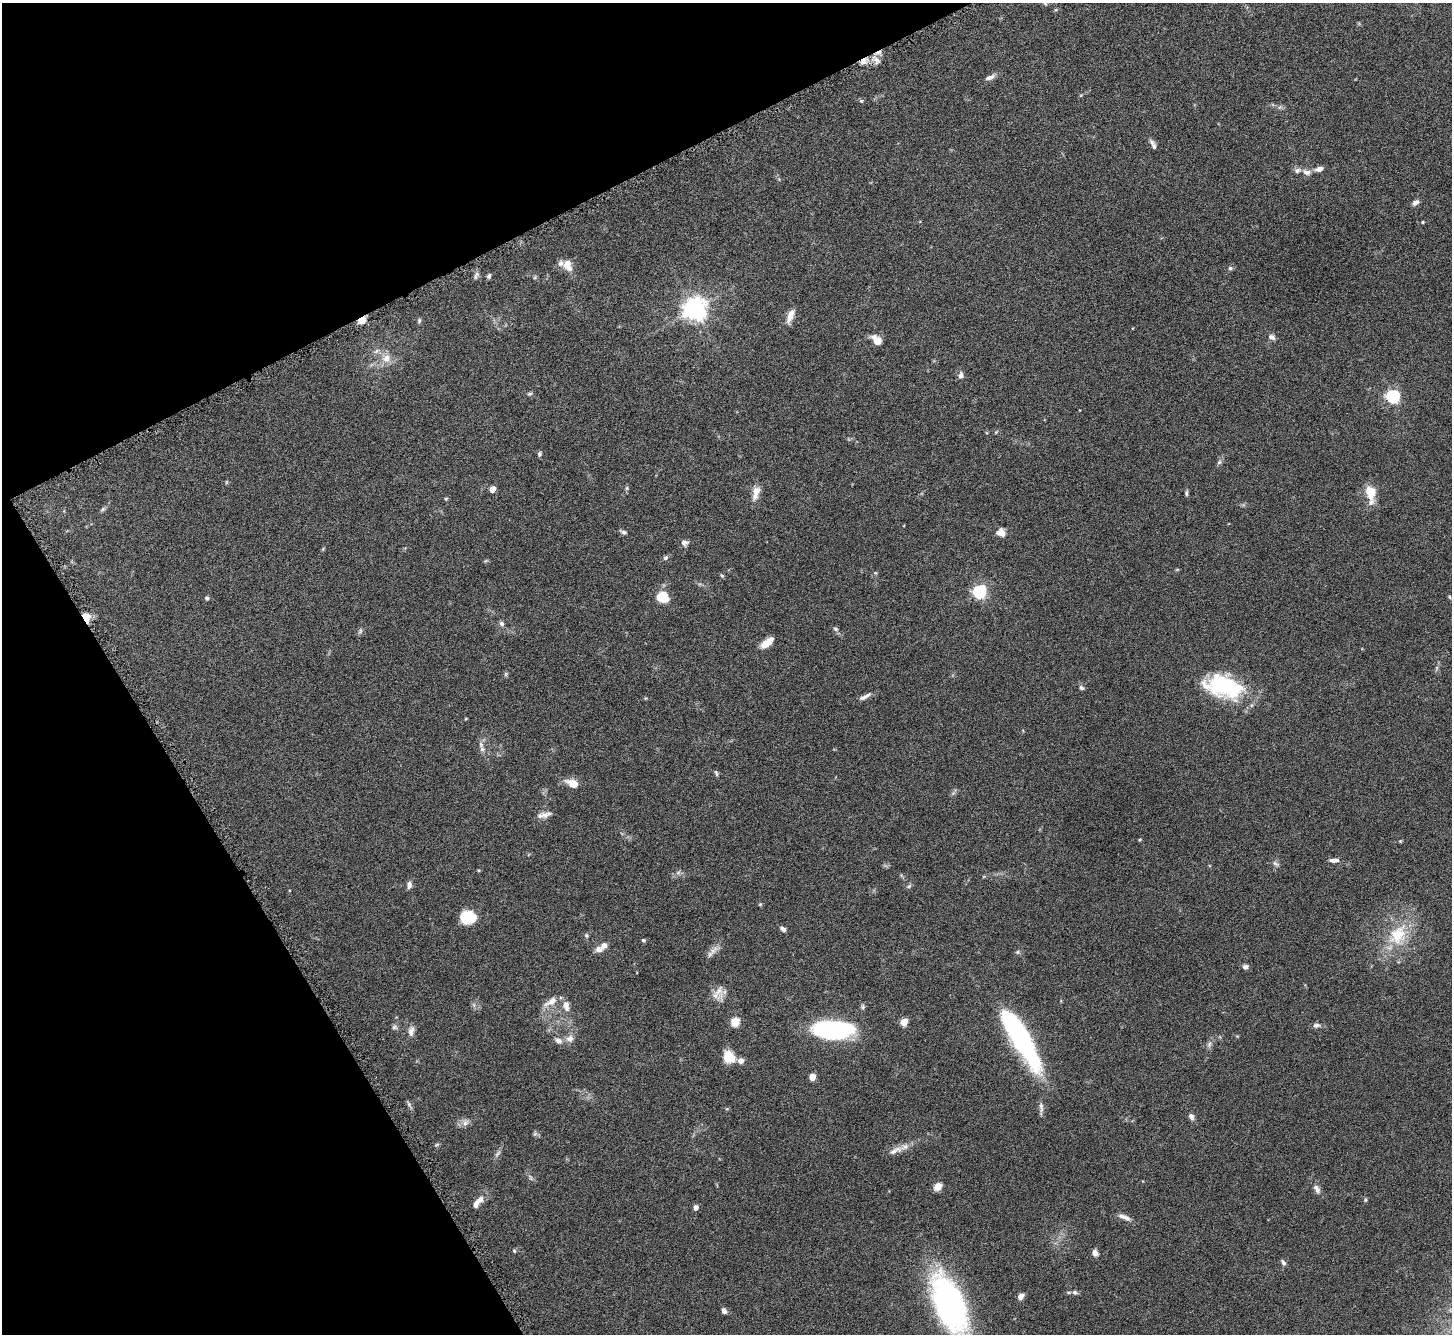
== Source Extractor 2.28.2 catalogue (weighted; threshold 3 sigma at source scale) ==
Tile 5 of 4 x 4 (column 1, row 2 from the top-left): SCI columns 5-1454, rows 2834-4165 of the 5811 x 5803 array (HDU 1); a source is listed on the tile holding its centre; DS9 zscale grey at full resolution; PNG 1454 x 1336 px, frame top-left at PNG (2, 3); no overlay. Shown black and unused: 24% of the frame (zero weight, under 4 of 8 exposures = <1% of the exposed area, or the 3 px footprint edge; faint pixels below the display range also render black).
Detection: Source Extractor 2.28.2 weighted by HDU 2 'WHT'; one run over the whole footprint, this tile lists its part. Background 0.0874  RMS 0.005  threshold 0.0206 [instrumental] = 3 sigma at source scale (4.09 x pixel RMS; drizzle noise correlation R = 1.36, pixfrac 0.8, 0.05/0.05 arcsec/px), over >= 5 px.
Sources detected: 115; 2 inside a brighter object's white glare — not listed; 7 inside a brighter listed object's ellipse — not listed separately; the other 106 listed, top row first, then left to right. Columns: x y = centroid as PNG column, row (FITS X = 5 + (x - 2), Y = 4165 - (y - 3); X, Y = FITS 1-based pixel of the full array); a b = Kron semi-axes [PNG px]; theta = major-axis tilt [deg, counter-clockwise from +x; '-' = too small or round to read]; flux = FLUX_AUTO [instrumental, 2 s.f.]
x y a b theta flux
1045 3 7 4 -45 0.65
876 60 9 6 -27 2.1
863 61 9 7 -79 2.3
990 77 12 6 22 2.1
861 101 5 4 - 0.6
1154 146 9 6 -76 1.4
1319 169 10 6 12 2.4
1306 172 10 7 -21 2.1
1415 203 9 6 31 1.6
1422 222 4 3 - 0.5
567 264 13 10 52 3.7
1230 268 6 5 - 0.87
489 276 6 5 - 1.1
475 277 7 4 -84 0.9
694 309 8 7 - 380
790 315 16 6 69 3.9
362 320 8 7 - 3.8
419 321 7 5 76 0.72
1272 337 10 7 -33 1.5
878 341 8 7 - 3.7
386 358 13 10 62 4.1
961 375 9 6 83 1.7
529 394 7 4 7 0.73
1393 396 6 6 - 83
996 432 4 4 - 0.49
539 454 6 5 - 0.88
1219 462 7 5 45 0.93
627 488 6 4 72 0.66
492 489 5 4 - 4.3
756 492 18 9 76 4.3
1186 493 8 4 90 0.8
1370 493 19 10 -81 8.7
446 498 5 3 - 0.46
103 509 6 5 - 0.76
624 532 8 5 -11 1
1000 533 11 9 -1 3.1
684 543 9 7 -6 1.6
665 558 7 6 - 0.94
722 576 6 3 -20 0.54
979 591 6 5 - 88
662 597 12 11 - 8.8
1450 597 5 3 - 0.5
207 598 5 5 - 0.77
86 617 8 5 -66 7.5
501 624 7 6 - 1.1
835 629 7 5 -22 0.84
360 631 7 4 72 0.77
765 643 12 8 42 4.7
1223 686 44 24 -14 39
1081 688 7 5 -45 0.95
865 697 18 5 27 2
482 749 8 6 -63 1.5
716 773 8 4 -68 0.68
573 783 14 8 -24 5.2
545 815 12 9 -8 2.6
1140 839 5 3 - 0.42
1400 841 4 4 - 0.41
1334 860 12 5 1 1.9
1275 863 9 4 -35 1
678 873 6 6 - 1.1
409 885 9 6 78 1.8
909 886 7 4 45 0.74
468 917 15 12 2 13
783 929 8 5 -37 1.2
586 935 6 5 - 0.73
1398 935 33 23 59 20
643 940 5 4 - 0.61
599 949 10 8 -10 2.4
713 951 17 5 49 2.5
1245 967 6 6 - 1.4
719 991 16 9 49 4.1
551 1001 20 8 32 4.1
566 1006 14 8 -81 3.2
863 1007 7 5 83 0.84
735 1022 5 5 - 14
904 1022 5 5 - 9.6
1316 1025 9 6 7 1.5
394 1027 7 6 - 1
832 1030 32 14 -3 76
411 1031 13 7 75 2.3
570 1039 10 9 - 2.6
1021 1039 68 15 -60 82
559 1041 9 7 -25 2.1
1209 1044 7 4 71 1
728 1058 12 9 89 8.5
741 1061 7 6 - 2.2
812 1077 5 4 - 5.9
409 1104 7 6 - 1
1041 1107 15 5 -85 1.7
1191 1116 7 6 - 1.7
465 1123 7 7 - 1.7
436 1145 6 4 19 0.59
895 1150 23 8 23 3.8
938 1186 10 7 51 3.3
1317 1189 13 7 -59 2.1
1365 1200 6 3 72 0.51
476 1204 8 6 69 2.3
696 1207 5 4 - 2.1
1124 1217 17 5 -19 2.4
514 1251 5 4 - 0.53
1095 1253 8 6 -73 1.7
1283 1262 8 5 -52 1
1074 1292 7 5 -2 1
1021 1296 6 5 - 2.9
951 1305 69 30 -69 110
724 1311 7 5 -60 1.5
Overlapping masked pixels (flux is a lower limit): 3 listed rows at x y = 863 61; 362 320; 86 617
Isophote crosses this tile's border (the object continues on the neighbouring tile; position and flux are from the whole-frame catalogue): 2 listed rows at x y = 1045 3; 951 1305